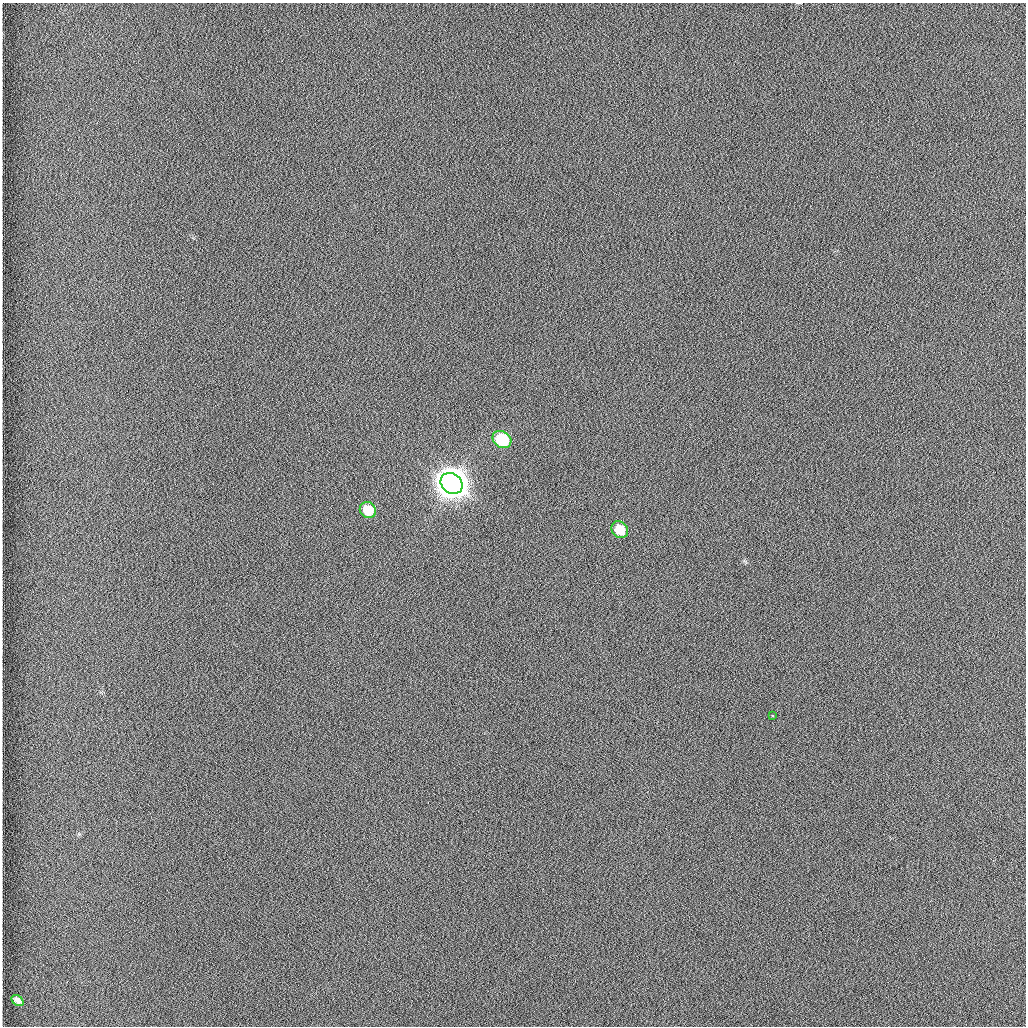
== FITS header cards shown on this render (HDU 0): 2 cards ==
NAXIS1  =                 1024 /fastest changing axis
NAXIS2  =                 1024 /next to fastest changing axis

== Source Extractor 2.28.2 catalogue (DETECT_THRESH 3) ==
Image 1024 x 1024 px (HDU 0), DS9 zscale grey, 1 PNG px = 1 image px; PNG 1028 x 1028 px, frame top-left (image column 1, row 1024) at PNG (2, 3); each listed source drawn as its Kron ellipse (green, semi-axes under 4 px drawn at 4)
Background 1260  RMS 6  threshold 17.9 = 3 sigma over >= 5 px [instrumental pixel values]
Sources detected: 6; all 6 listed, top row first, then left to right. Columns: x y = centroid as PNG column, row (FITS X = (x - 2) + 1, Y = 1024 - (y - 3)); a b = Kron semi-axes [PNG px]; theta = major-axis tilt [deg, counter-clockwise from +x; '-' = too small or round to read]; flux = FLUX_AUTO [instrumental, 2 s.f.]
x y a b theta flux
502 440 10 8 -35 2.3e+04
452 483 12 9 -41 1.0e+06
368 510 8 7 - 9.3e+03
620 530 9 7 -46 8.8e+03
772 715 3 2 - 1.4e+03
18 1001 7 4 -41 2.0e+03